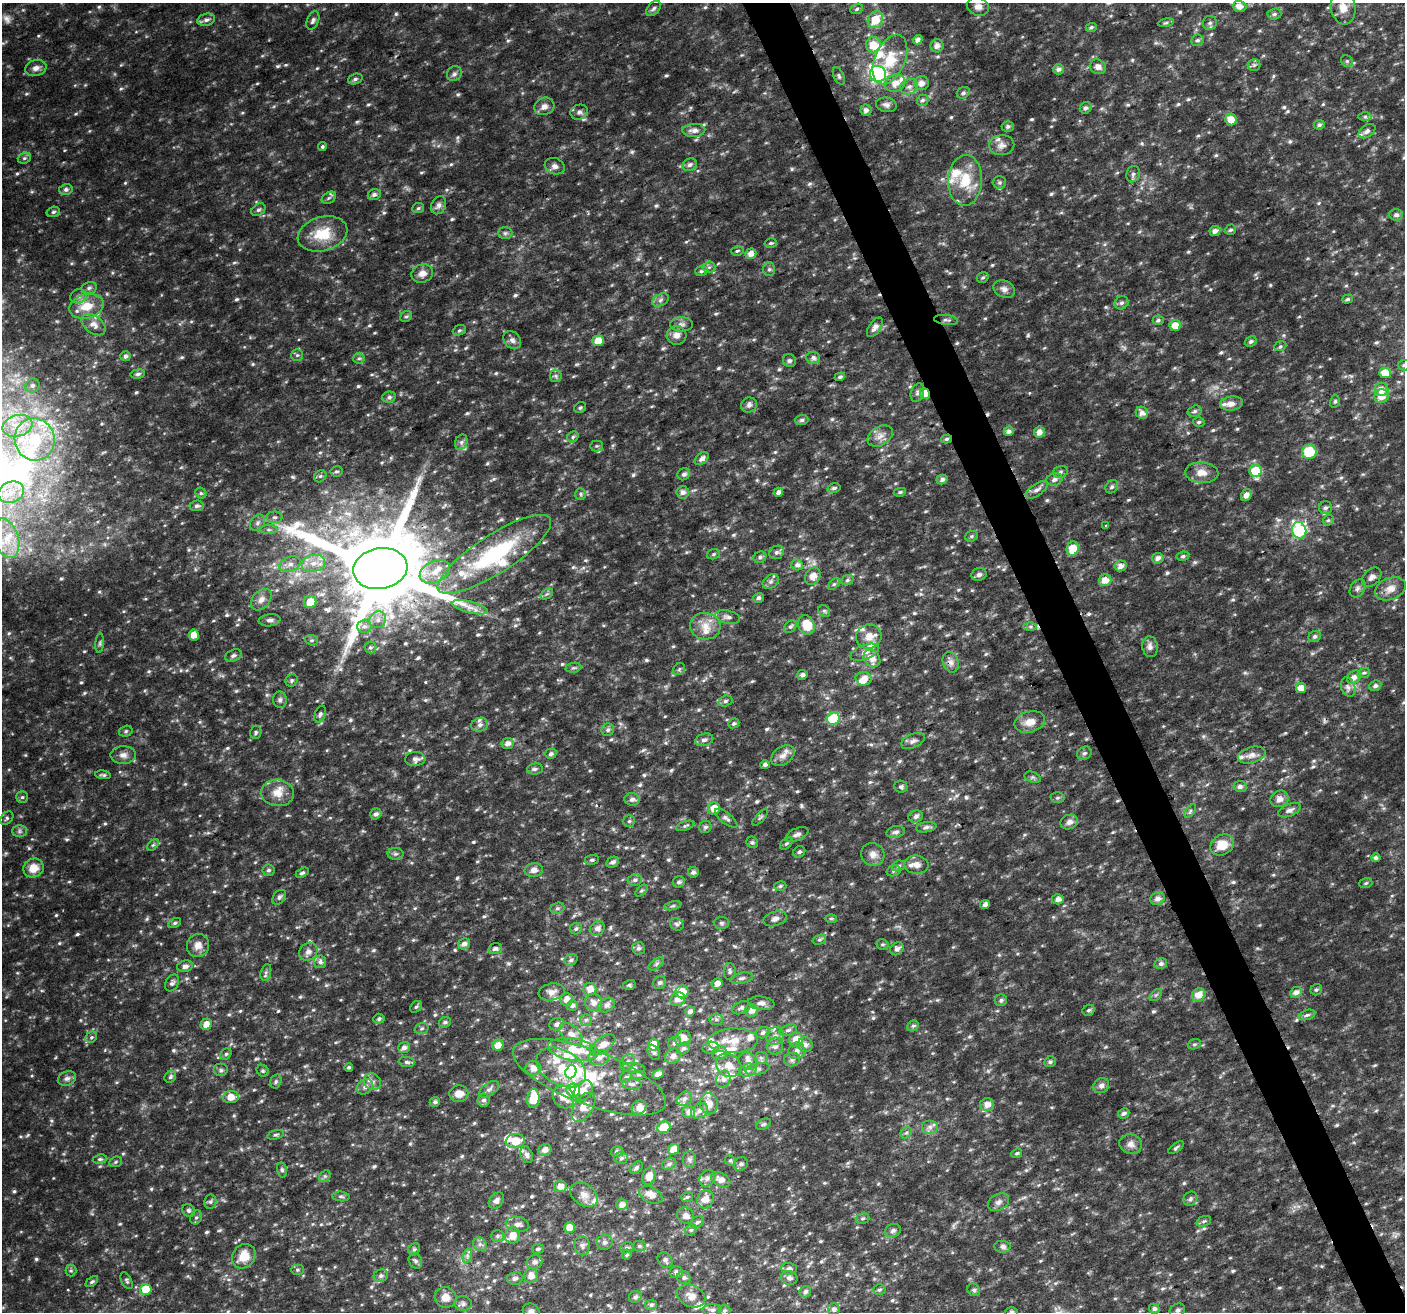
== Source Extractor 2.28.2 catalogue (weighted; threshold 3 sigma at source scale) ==
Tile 6 of 4 x 4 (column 2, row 2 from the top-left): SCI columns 1406-2808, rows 2764-4073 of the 5614 x 5469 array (HDU 1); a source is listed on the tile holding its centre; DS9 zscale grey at full resolution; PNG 1407 x 1314 px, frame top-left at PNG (2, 3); each listed source drawn as its Kron ellipse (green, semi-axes under 4 px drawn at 4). Shown black and unused: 3% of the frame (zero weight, under 2 of 3 exposures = <1% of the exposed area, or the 3 px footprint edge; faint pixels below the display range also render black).
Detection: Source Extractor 2.28.2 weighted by HDU 2 'WHT'; one run over the whole footprint, this tile lists its part. Background 0.05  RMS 0.0093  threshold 0.0418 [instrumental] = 3 sigma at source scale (4.5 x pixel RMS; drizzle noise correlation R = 1.50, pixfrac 1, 0.0396/0.0396 arcsec/px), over >= 5 px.
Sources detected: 838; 3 too faint to see at this stretch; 1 inside a brighter object's white glare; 1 cosmic-ray / hot-pixel residue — neither listed nor drawn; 46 inside a brighter listed object's ellipse — not listed separately; of the other 787, all 500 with FLUX_AUTO >= 1.58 (the completeness limit of this list) listed and drawn (287 fainter detections not listed), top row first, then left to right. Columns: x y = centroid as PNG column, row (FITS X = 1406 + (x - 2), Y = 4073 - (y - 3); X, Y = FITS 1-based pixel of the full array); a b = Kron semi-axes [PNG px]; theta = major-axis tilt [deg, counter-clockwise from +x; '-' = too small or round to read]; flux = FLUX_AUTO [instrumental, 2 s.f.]
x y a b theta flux
978 6 11 9 -21 6.2
1239 6 7 5 -3 5.9
654 8 9 6 50 2.5
1343 8 17 12 -80 10
857 9 6 5 - 1.7
1274 14 7 5 4 2.3
206 20 9 6 16 3.2
313 20 9 5 67 2.8
875 20 9 7 55 20
1166 23 8 4 9 1.7
1210 23 7 7 - 3.1
1091 27 5 4 - 2.2
918 40 5 4 - 5.7
1197 40 6 6 - 2.3
873 45 8 7 - 14
937 46 6 6 - 5.1
890 59 26 15 66 31
1347 61 6 5 - 1.6
1254 65 6 6 - 1.9
1098 67 8 7 - 4.9
36 68 11 8 15 5.2
1058 69 6 5 - 3.9
454 74 8 7 - 3.1
878 74 8 8 - 130
839 76 9 5 -65 2.1
355 79 7 5 20 2.1
895 83 10 8 18 9
922 83 7 7 - 6
909 87 9 7 24 4.5
963 93 7 5 31 2.1
922 100 6 5 - 2.5
886 105 10 7 -12 3.9
544 106 10 8 24 5.2
1086 108 6 5 - 2.7
866 110 5 5 - 4
579 112 9 7 18 3.6
1365 117 6 4 0 1.9
1231 119 6 5 - 10
1319 125 5 4 - 2.5
1008 126 6 5 - 2.3
694 130 11 6 3 5.4
1367 131 9 6 34 3.6
1002 145 12 10 3 5.8
322 147 4 4 - 1.7
24 158 7 5 21 2
690 165 7 6 - 2.7
555 166 10 8 -19 4.2
1133 174 8 6 73 2.7
965 180 25 17 87 32
1000 182 6 6 - 2.4
66 190 6 5 - 2.7
374 194 7 5 22 2.9
329 198 8 5 32 2.2
439 205 9 7 63 4.1
418 208 6 5 - 1.6
258 210 8 5 37 2.2
53 212 7 5 17 1.9
1396 215 7 5 0 2.6
1230 230 5 5 - 1.7
1215 231 5 5 - 4.4
505 233 7 6 - 2.3
323 234 25 17 16 27
771 243 6 5 - 1.9
737 251 6 4 15 1.6
751 254 6 5 - 7
709 267 6 6 - 2.3
769 269 7 6 - 2.1
701 271 6 5 - 1.9
422 273 11 9 19 7.4
983 277 6 5 - 1.8
89 288 8 6 13 2.5
1004 289 11 8 -25 4.7
78 296 8 7 - 3.8
1348 299 5 4 - 1.8
660 300 9 5 28 3
1121 303 7 6 - 2.5
87 306 17 12 14 18
406 316 6 5 - 1.7
946 320 12 5 -6 2.6
1158 320 5 4 - 1.7
681 324 11 7 0 3.8
93 325 14 8 -37 7
1175 326 5 5 - 12
875 327 11 5 56 4.7
459 330 7 5 21 1.7
677 335 10 9 - 5.9
512 340 10 8 -47 3.9
598 341 6 5 - 12
1251 341 6 4 31 2.2
1280 346 6 5 - 1.6
297 355 6 6 - 2
125 356 5 5 - 3.1
359 358 5 5 - 1.8
813 358 7 6 - 3.4
789 361 7 6 - 2.2
1404 365 6 5 - 1.8
1385 373 6 5 - 14
138 374 7 4 8 2.4
556 376 6 5 - 2
840 377 5 4 - 2
32 385 7 6 - 2.9
1382 389 7 6 - 8.6
917 393 9 6 71 3
925 394 5 4 - 11
1382 396 7 6 - 9.8
389 397 7 5 13 2.3
1335 401 6 5 - 1.6
1231 404 11 7 9 6.1
749 405 8 7 - 3.3
580 408 6 5 - 1.9
1195 411 7 5 16 2.2
1142 413 6 6 - 5.4
802 420 6 5 - 2.4
1199 422 6 4 3 1.8
17 426 15 10 15 13
1009 431 5 4 - 4
1039 432 5 5 - 5.8
880 436 13 9 32 7
573 437 6 5 - 2
35 439 21 20 - 39
946 439 5 4 - 1.8
461 442 8 6 69 2.8
596 446 6 5 - 1.7
1309 452 7 7 - 29
702 459 8 5 39 3.8
336 471 6 5 - 1.7
1256 471 6 6 - 30
1060 472 7 5 17 2.6
1202 473 16 10 -3 9.4
684 474 6 5 - 3.2
320 476 7 5 43 1.9
942 479 5 4 - 3.6
1054 479 8 6 15 3.5
1112 487 7 6 - 2.2
834 488 7 4 14 2.2
1037 490 12 6 34 4.4
11 492 13 10 21 13
683 492 6 6 - 4.3
778 492 5 4 - 3.6
900 492 6 4 11 1.7
201 493 6 5 - 1.6
581 494 6 5 - 1.7
1246 495 6 5 - 4.4
197 506 7 5 6 2.1
1325 508 6 6 - 2.7
275 517 8 5 0 2.6
1328 520 6 5 - 1.6
257 523 9 7 55 3.3
1106 526 3 3 - 2.1
268 530 9 4 0 2.3
1299 530 8 7 - 90
971 536 7 5 21 1.6
6 538 20 12 -72 22
1073 549 7 6 - 17
776 552 8 6 26 3.2
494 554 66 19 33 110
713 554 6 5 - 1.6
1183 556 6 4 10 1.9
760 557 6 5 - 2
1158 558 6 5 - 3.7
313 563 12 8 13 9
290 564 11 7 21 5.5
797 565 6 5 - 3.8
1120 566 6 5 - 5.6
380 569 27 20 10 17000
435 572 16 10 25 14
979 575 8 6 18 2.9
813 576 9 7 59 7.7
1372 577 11 8 44 4.4
847 580 6 5 - 1.7
1105 580 6 6 - 9.1
771 582 9 6 35 3.3
834 584 7 4 44 1.7
1358 588 10 7 58 3.4
1390 589 16 11 22 9.6
547 594 7 4 33 1.7
758 598 5 5 - 2.5
261 600 12 8 47 5.9
310 602 6 6 - 15
470 607 18 6 -14 8.4
824 611 6 5 - 1.7
728 617 12 6 -11 4
270 620 11 6 7 3.5
378 620 8 8 - 5.7
806 625 10 8 -67 21
364 626 7 6 - 3.8
705 626 15 13 -5 12
1030 626 7 4 0 1.9
790 627 7 5 48 1.9
194 635 5 5 - 9
869 636 13 12 - 11
1315 636 6 5 - 2.4
312 640 6 5 - 1.7
100 643 10 4 85 1.6
370 647 6 6 - 1.8
1150 647 10 7 -82 4.5
865 652 15 7 20 5.3
233 656 9 5 26 2.5
872 658 9 7 -51 9
951 662 10 7 -71 4.9
573 668 8 5 6 1.8
679 669 6 5 - 1.6
1364 673 6 5 - 2
802 675 5 5 - 3
1354 677 7 6 - 5.7
864 679 8 7 - 7.8
292 680 6 6 - 1.9
1375 686 6 5 - 2.6
1348 687 10 7 -70 3.7
1301 688 5 5 - 9.2
280 700 8 7 - 2.6
725 701 7 5 18 2.2
320 714 9 5 72 2.4
833 719 7 6 - 37
1030 722 15 10 14 10
734 723 5 4 - 2.2
480 725 8 7 - 3.8
608 730 6 6 - 2
126 731 7 5 17 1.8
256 732 6 5 - 1.9
704 740 9 6 14 3.4
913 741 12 7 24 4
508 743 6 5 - 4.8
1084 753 7 6 - 2.9
551 754 6 5 - 2.5
123 755 12 9 1 5.8
1252 755 14 8 15 6.5
783 756 13 9 35 6.5
415 759 10 7 3 4.1
765 765 5 4 - 2.5
535 769 8 5 6 2.6
103 775 8 4 -7 1.9
1033 777 8 5 -19 2.2
1240 786 6 5 - 3.4
901 787 6 6 - 2.1
278 793 16 13 -5 13
22 797 5 5 - 1.9
1057 798 7 5 2 2
632 799 7 6 - 3.9
1280 799 9 8 - 5.6
714 808 6 6 - 11
1289 810 12 6 22 4.2
1190 811 7 4 54 1.7
376 814 6 5 - 3
916 816 7 6 - 3.1
760 817 11 4 48 1.9
7 818 7 5 46 2
726 818 13 5 -38 3
629 821 6 6 - 1.9
1069 822 9 7 17 4.6
685 826 9 4 18 1.8
705 827 6 6 - 2.4
926 827 10 5 9 2.9
19 831 7 6 - 2.3
896 832 9 6 14 3.1
797 834 12 6 24 3.5
752 842 6 5 - 2
786 843 7 4 43 1.6
153 845 7 4 44 1.6
1222 845 12 10 32 16
799 852 6 5 - 1.9
396 854 8 6 1 2.5
873 854 12 11 - 6.3
1376 858 4 4 - 3
592 860 7 5 8 1.8
612 862 7 5 28 3.1
916 865 12 9 -5 6.4
898 866 7 5 17 2
33 868 10 9 - 13
268 870 6 6 - 2.2
534 870 9 7 11 4.9
893 871 7 5 16 1.8
693 872 5 5 - 3
302 873 7 4 30 2.1
635 880 7 5 7 2.4
679 882 6 5 - 2.6
1366 883 7 5 17 1.6
780 886 6 4 16 1.7
641 891 7 4 43 1.6
279 897 8 5 50 2.6
1058 899 6 5 - 5.1
1157 899 7 6 - 4.4
985 904 5 4 - 3.9
673 906 9 3 13 1.7
557 908 7 5 20 2.1
831 918 6 4 0 1.6
775 919 12 7 16 4
175 923 7 4 27 1.6
721 923 8 6 -3 2.2
677 924 7 6 - 2
597 928 8 6 38 4.7
576 929 6 5 - 2.3
819 940 7 4 17 1.7
464 944 6 5 - 4
883 944 6 5 - 1.7
198 945 11 11 - 8
639 948 6 6 - 2.7
495 949 7 5 18 2.7
897 949 7 6 - 3.6
308 952 10 8 42 4.6
571 960 7 5 28 2.8
320 962 6 6 - 3.9
656 964 9 4 36 2.3
1161 964 6 5 - 2.8
185 966 8 5 14 4.1
730 971 8 6 89 2.3
266 972 8 5 73 2.3
742 978 12 5 12 3
172 983 9 6 59 3
660 983 7 6 - 2
717 984 5 5 - 6.1
629 985 6 5 - 1.6
590 989 6 6 - 8.3
1316 990 6 5 - 2
552 992 13 8 9 6.3
682 992 6 6 - 12
1296 992 6 5 - 4.9
1156 995 7 4 44 1.6
1199 995 7 6 - 9.7
567 999 6 6 - 8.5
678 999 7 6 - 5.7
1001 1000 6 5 - 2.3
593 1002 9 8 - 5.5
761 1003 13 6 -5 5.4
606 1005 9 6 33 3.7
572 1006 5 5 - 3.1
416 1007 7 5 43 1.8
741 1008 9 6 24 3.1
1089 1010 6 5 - 2
751 1011 6 6 - 6.9
690 1012 5 4 - 3.8
1307 1015 8 5 16 2.4
379 1019 5 5 - 2.2
716 1019 6 6 - 2.1
586 1020 6 6 - 2.1
445 1022 6 5 - 2
206 1024 6 5 - 8.1
557 1024 7 6 - 3.8
913 1026 6 5 - 2
422 1029 7 5 20 2.1
788 1030 9 5 16 2.5
763 1033 7 5 19 3
571 1034 14 8 -42 8.1
775 1036 9 8 - 5.6
91 1037 6 5 - 1.8
683 1038 8 7 - 7.7
796 1040 7 7 - 12
733 1041 25 12 2 16
674 1043 6 6 - 2.7
1194 1044 6 5 - 1.6
498 1045 6 5 - 7.6
603 1045 14 7 35 7.2
653 1045 6 5 - 13
805 1045 7 7 - 4.9
775 1046 8 8 - 4.7
404 1048 6 5 - 3.8
683 1048 7 5 36 2.1
711 1048 8 6 4 3
573 1050 25 11 -9 30
797 1051 8 8 - 4.9
654 1052 8 5 -58 1.9
720 1053 7 7 - 7.5
226 1054 6 5 - 1.6
673 1056 8 7 - 4.3
599 1058 10 7 10 5.2
761 1058 6 6 - 2.3
792 1060 8 6 18 3.2
748 1061 10 8 -30 4.6
407 1062 8 5 -7 2.6
628 1062 9 6 59 3.6
1050 1062 6 5 - 1.7
729 1065 13 11 -32 9.9
349 1067 4 3 - 1.6
561 1067 26 17 -28 34
533 1068 8 7 - 6.7
634 1068 11 5 -5 2.5
758 1069 12 5 13 3.6
221 1070 7 6 - 2.3
748 1070 9 6 19 3.7
263 1071 6 5 - 1.8
571 1072 6 5 - 61
658 1074 6 4 25 5.5
639 1075 7 4 0 1.6
170 1077 6 5 - 2
589 1077 81 27 -21 99
626 1077 6 5 - 1.7
67 1078 9 7 21 3.7
723 1079 9 7 68 3.9
276 1081 7 5 75 2.1
372 1082 9 8 - 4.7
632 1084 10 5 -4 2.8
1101 1086 8 7 - 4.1
365 1087 9 7 41 4.3
489 1089 11 6 35 3.5
573 1090 7 6 - 25
583 1091 11 8 57 9.8
459 1094 9 8 - 9.2
231 1097 8 6 6 11
563 1097 12 10 -60 13
533 1098 10 6 84 24
684 1099 8 6 43 3.6
483 1100 6 6 - 3
435 1102 5 5 - 2.9
709 1104 11 9 -79 9.4
987 1105 7 6 - 7.3
583 1107 16 9 57 9.2
639 1107 8 6 36 7.4
699 1111 9 7 34 4
688 1112 6 6 - 5.1
1124 1113 6 5 - 2.5
763 1124 8 5 27 1.8
664 1127 7 5 21 18
930 1127 8 7 - 3.8
906 1133 6 5 - 1.8
275 1135 8 4 16 1.9
515 1141 9 7 10 16
1131 1144 11 10 - 5.8
1176 1148 9 4 35 1.8
545 1150 7 6 - 4.5
673 1150 6 5 - 9.6
617 1152 6 5 - 2.4
1017 1153 5 4 - 1.6
527 1155 9 6 -70 3.1
621 1158 7 6 - 2
100 1159 7 4 9 1.8
689 1159 8 6 -88 2.5
730 1161 6 5 - 1.7
116 1162 6 5 - 1.6
669 1164 7 5 27 2.5
741 1164 7 6 - 2.8
636 1168 7 5 42 2
282 1170 7 5 -76 2
325 1176 6 5 - 1.8
649 1176 9 6 73 8.7
707 1178 9 7 56 3.7
721 1180 10 6 -29 6.5
560 1186 6 6 - 6.3
584 1195 15 10 -32 8
651 1195 12 7 -27 8.4
341 1196 8 5 -4 1.9
687 1197 6 5 - 1.7
705 1199 9 8 - 8.9
1190 1199 7 6 - 2.4
496 1200 9 6 50 3.6
210 1202 7 6 - 2.3
998 1202 11 8 30 4.4
622 1205 6 5 - 5.6
189 1210 7 6 - 2.2
686 1216 9 7 -37 5.8
196 1217 7 5 67 2.1
862 1218 7 5 17 1.8
1204 1221 8 5 20 2
697 1222 7 5 41 2.1
517 1224 12 7 -8 4.9
569 1228 5 5 - 9.4
691 1230 6 5 - 1.6
893 1231 8 6 19 2.6
512 1235 8 7 - 9.2
497 1236 6 6 - 2.1
604 1242 8 7 - 3.1
480 1244 7 6 - 3.1
582 1246 10 7 -79 3.7
639 1246 6 5 - 1.9
1002 1247 8 6 -7 3.5
627 1248 7 5 12 2.1
414 1249 6 5 - 1.9
538 1249 6 4 12 1.6
627 1254 5 4 - 1.8
244 1256 13 11 51 17
467 1256 7 4 73 2.3
665 1260 8 7 - 2.8
415 1261 8 6 -60 2.6
534 1262 8 7 - 4.6
789 1269 8 5 -5 3.5
297 1270 6 5 - 1.7
71 1271 6 5 - 1.6
676 1272 7 6 - 3.6
531 1275 7 7 - 7.6
381 1276 7 6 - 2.9
515 1278 8 6 10 3.1
684 1278 7 6 - 2.3
789 1278 8 7 - 3.2
127 1281 9 5 -63 1.9
92 1282 7 4 37 1.7
146 1289 6 5 - 21
880 1290 6 5 - 1.7
974 1290 7 6 - 2.2
805 1292 6 5 - 3.3
691 1296 15 10 -25 8.5
446 1297 11 10 - 8.7
635 1297 6 5 - 2.8
463 1304 8 7 - 3
651 1305 6 5 - 2.4
834 1309 6 6 - 3.3
1154 1309 5 5 - 2.7
712 1310 9 6 1 3
1177 1310 8 6 26 3.1
531 1311 8 7 - 3.2
724 1311 6 5 - 1.7
1011 1312 6 5 - 2.1
Overlapping masked pixels (flux is a lower limit): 3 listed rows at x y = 925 394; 946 439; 380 569
Isophote crosses this tile's border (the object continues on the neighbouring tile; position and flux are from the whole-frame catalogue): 3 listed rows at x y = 1404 365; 531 1311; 1011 1312
Unlisted compact peaks at least as high as the median listed source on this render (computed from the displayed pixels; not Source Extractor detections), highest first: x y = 286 65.